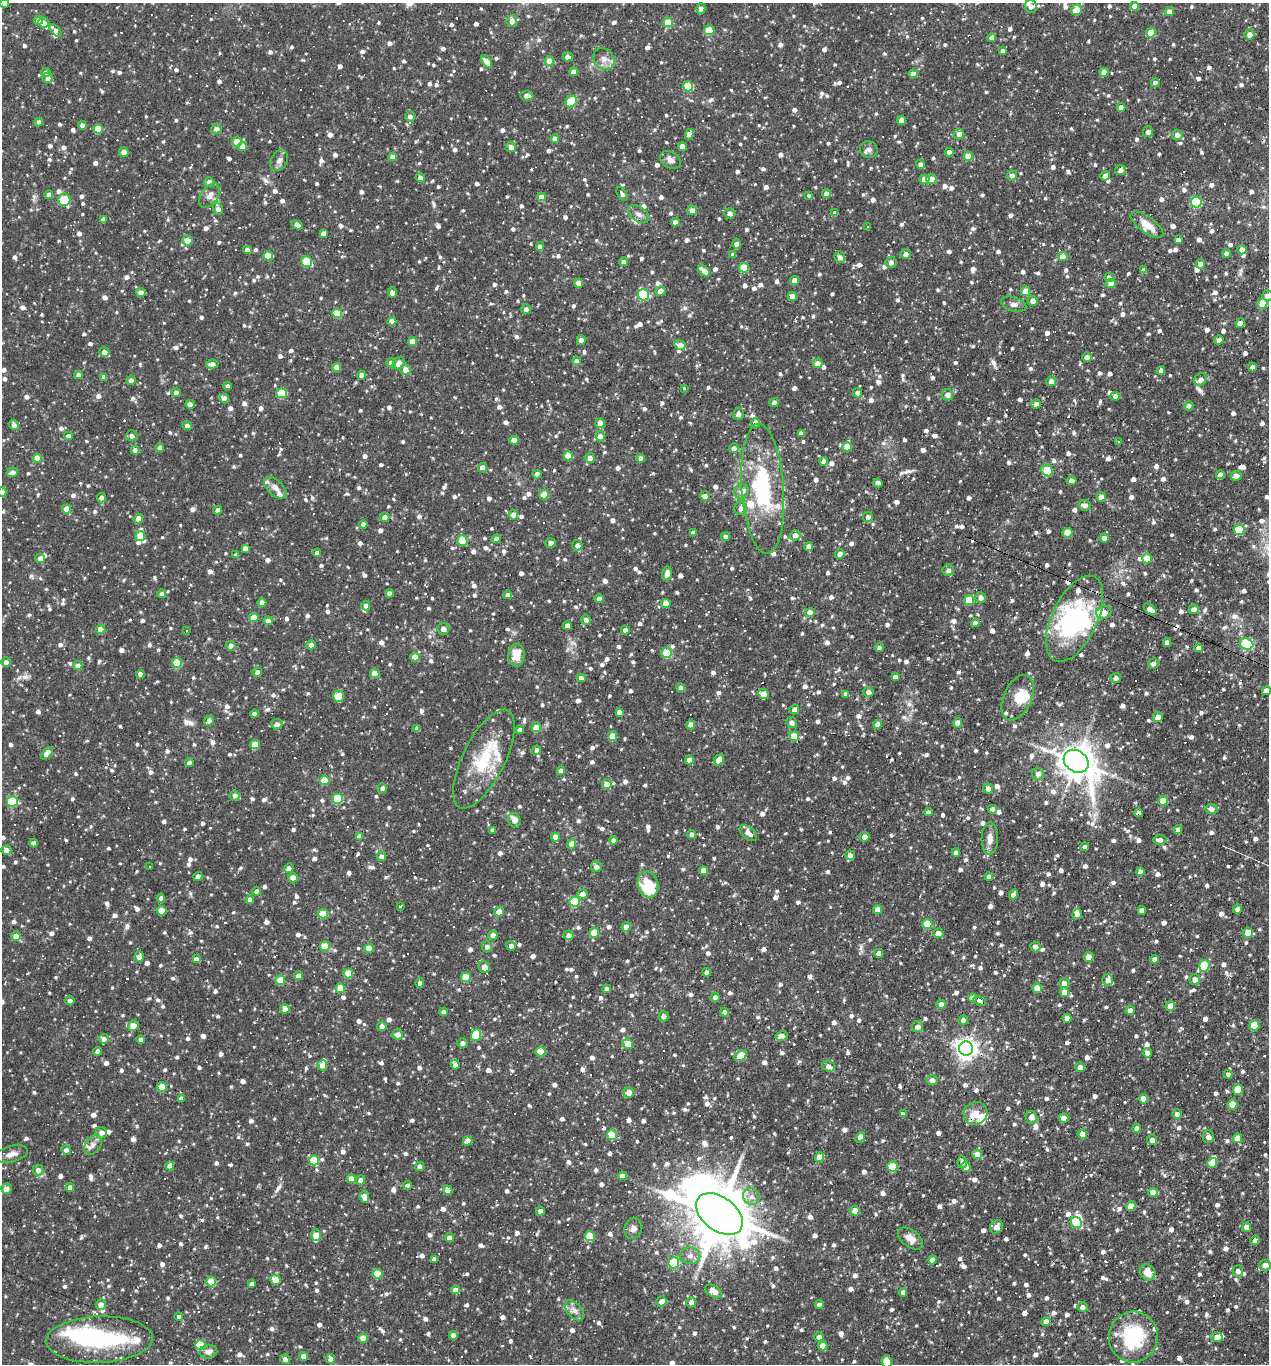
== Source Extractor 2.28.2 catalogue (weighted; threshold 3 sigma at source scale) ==
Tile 6 of 4 x 4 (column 2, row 2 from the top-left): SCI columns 1398-2664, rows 2723-4084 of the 5459 x 5445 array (HDU 1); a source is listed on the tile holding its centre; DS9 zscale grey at full resolution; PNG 1271 x 1366 px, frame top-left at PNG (2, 3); each listed source drawn as its Kron ellipse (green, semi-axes under 4 px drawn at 4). Shown black and unused: <1% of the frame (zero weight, under 3 of 4 exposures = <1% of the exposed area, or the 3 px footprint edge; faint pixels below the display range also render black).
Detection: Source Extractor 2.28.2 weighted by HDU 2 'WHT'; one run over the whole footprint, this tile lists its part. Background 0.0891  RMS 0.0057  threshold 0.0257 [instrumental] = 3 sigma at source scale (4.5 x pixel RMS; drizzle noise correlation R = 1.50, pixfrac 1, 0.05/0.05 arcsec/px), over >= 5 px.
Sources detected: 1786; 7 inside a brighter object's white glare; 93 cosmic-ray / hot-pixel residue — neither listed nor drawn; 37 inside a brighter listed object's ellipse — not listed separately; of the other 1649, all 500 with FLUX_AUTO >= 2.65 (the completeness limit of this list) listed and drawn (1149 fainter detections not listed), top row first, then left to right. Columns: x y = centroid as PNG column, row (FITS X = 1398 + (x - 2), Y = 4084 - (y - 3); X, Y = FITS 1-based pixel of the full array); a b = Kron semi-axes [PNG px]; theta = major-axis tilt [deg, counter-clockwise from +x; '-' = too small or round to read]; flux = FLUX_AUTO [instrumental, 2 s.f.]
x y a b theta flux
5 3 4 4 - 3.1
1031 6 6 6 - 3.2
1134 6 4 4 - 6.1
701 9 5 4 - 3.1
1077 10 6 5 - 10
1169 11 4 4 - 4.4
39 20 5 4 - 4.1
512 21 6 5 - 4.3
668 22 5 5 - 15
43 23 5 5 - 3.4
55 30 7 4 -47 2.8
709 30 5 5 - 16
1151 33 5 4 - 13
1250 34 5 5 - 4.3
992 37 4 4 - 3
1003 51 4 4 - 2.7
568 57 5 4 - 3.1
604 59 11 10 - 4.1
549 61 5 4 - 6.2
487 62 7 4 -55 8.2
574 72 4 4 - 4.6
1104 72 4 4 - 5
46 73 5 4 - 3.1
913 74 4 4 - 5.7
48 78 5 5 - 3.4
1155 83 4 4 - 3
688 86 5 5 - 24
527 96 6 5 - 3
571 101 6 5 - 24
1121 107 4 4 - 3.6
410 116 5 5 - 3.1
901 120 4 4 - 5.2
39 122 4 4 - 2.9
82 125 4 4 - 2.7
98 129 5 4 - 14
216 129 5 5 - 2.7
1148 132 5 5 - 3.1
689 134 5 4 - 4.4
959 134 5 5 - 4.6
1177 135 5 5 - 3.4
555 139 4 4 - 4.7
237 142 5 5 - 7.2
242 146 4 4 - 6.1
511 147 5 4 - 3.5
682 147 4 4 - 5.7
869 149 9 8 - 2.8
124 152 5 4 - 4.3
949 152 4 4 - 3.5
968 156 4 4 - 11
393 157 4 4 - 4.9
279 160 11 8 63 2.9
670 160 11 8 -31 3.3
920 164 4 4 - 2.7
1121 170 5 5 - 2.8
1012 175 5 5 - 3
1105 176 5 4 - 2.8
420 177 4 4 - 2.8
924 179 5 4 - 6.6
931 179 5 5 - 6.3
209 182 5 5 - 3.1
622 194 7 4 -58 2.7
826 194 4 4 - 4.4
49 195 4 4 - 3.1
210 196 13 8 55 3.8
808 196 3 3 - 4.4
541 197 4 4 - 5
64 200 6 6 - 26
1196 202 5 5 - 48
218 209 6 4 -72 3.8
692 210 5 5 - 3.8
730 213 5 5 - 2.7
835 213 4 4 - 3
638 214 11 7 -34 2.7
103 220 4 4 - 3.1
675 222 4 4 - 3.1
297 225 6 4 -25 3.8
1147 225 19 8 -37 8
867 227 3 3 - 4.2
323 233 4 4 - 2.9
1178 240 4 4 - 2.7
187 241 5 5 - 8.6
737 244 5 4 - 2.9
540 246 4 4 - 2.8
247 250 4 4 - 3.1
1242 250 4 4 - 5.6
1227 253 4 4 - 2.7
906 254 5 5 - 3
733 255 4 4 - 2.9
268 256 5 4 - 12
840 257 6 5 - 3.3
1063 257 5 4 - 6.4
307 261 5 5 - 26
624 262 4 4 - 2.9
891 262 6 5 - 3
1200 264 5 4 - 3.8
744 268 5 5 - 19
1144 270 4 4 - 2.7
704 271 7 4 -40 7.5
1109 277 4 4 - 2.9
795 280 4 4 - 6.7
579 283 4 4 - 8.2
1111 284 4 4 - 6.2
660 291 5 4 - 4.7
1025 291 5 4 - 11
141 293 4 4 - 4.5
392 293 5 4 - 4.6
643 295 5 5 - 51
792 296 4 4 - 6.8
1268 296 5 5 - 3.1
1033 301 5 5 - 3.8
1014 304 13 7 -17 3.1
1262 304 5 5 - 15
526 309 5 4 - 2.7
337 313 5 4 - 17
392 321 4 4 - 8.6
1240 323 5 4 - 3.5
581 340 5 4 - 4.1
1219 340 4 4 - 3.1
412 341 4 4 - 8.4
680 345 6 4 -30 6.9
104 352 5 5 - 3
1087 357 5 5 - 3.1
576 361 4 4 - 3.1
391 363 5 4 - 3.9
399 363 7 5 54 4.7
818 363 5 4 - 5.8
212 364 6 4 6 3.6
337 367 4 4 - 6.8
1252 367 4 4 - 3
405 369 5 5 - 4.9
1161 370 4 4 - 2.8
78 375 4 4 - 2.8
361 375 4 4 - 2.7
104 377 4 4 - 3
1200 379 7 5 47 3.3
131 380 4 4 - 3.7
1051 381 5 4 - 4
228 386 4 4 - 2.9
685 388 3 3 - 5.6
176 392 4 4 - 2.7
281 393 5 5 - 21
857 393 4 4 - 3.1
947 395 6 5 - 3.4
1115 396 5 4 - 2.8
224 398 5 4 - 2.9
774 402 5 4 - 3.4
190 404 4 4 - 3.7
1036 404 5 4 - 3.2
1189 406 4 4 - 2.7
738 414 6 5 - 3.2
600 423 5 4 - 8.9
755 423 4 4 - 5.4
14 425 5 4 - 3
187 425 4 4 - 2.9
801 433 4 4 - 2.7
68 436 4 4 - 3.2
132 436 6 5 - 2.7
600 436 5 5 - 3.3
514 440 4 4 - 6
1118 441 3 3 - 23
847 447 4 4 - 9
160 448 4 4 - 3
734 448 5 4 - 2.9
135 450 4 4 - 3
568 456 5 4 - 10
37 458 4 4 - 9.5
590 458 5 5 - 4.8
641 458 4 4 - 3
824 461 4 4 - 4.1
482 468 4 4 - 5.6
1047 470 6 5 - 17
12 472 6 4 18 3.1
537 474 4 4 - 4.5
1220 475 4 4 - 3.9
1236 476 5 4 - 4.4
1071 480 5 4 - 3
878 483 4 4 - 3.6
275 488 14 7 -43 3.9
763 489 65 21 -86 59
742 491 7 7 - 3.9
2 492 4 4 - 7.8
544 495 5 4 - 12
705 496 5 5 - 3.5
1101 497 4 4 - 6
102 498 5 4 - 2.9
1085 505 6 5 - 3.3
741 508 6 6 - 3.4
67 509 4 4 - 8.2
218 510 4 4 - 2.9
513 515 5 4 - 5.6
384 517 5 4 - 3.4
868 517 5 5 - 2.9
138 519 5 4 - 5.3
363 524 4 4 - 2.8
1239 530 5 5 - 24
693 533 4 4 - 3
1068 533 5 5 - 10
795 535 5 5 - 3.2
140 536 5 5 - 12
726 537 4 4 - 2.7
1104 538 4 4 - 3.7
496 539 4 4 - 2.9
462 541 5 5 - 16
551 543 5 4 - 2.8
577 545 5 5 - 2.9
809 546 4 4 - 3.2
245 548 4 4 - 3.1
317 553 4 4 - 2.8
840 554 5 4 - 3.7
236 555 4 4 - 3.1
40 558 4 4 - 2.7
1147 558 5 5 - 9.5
948 570 6 5 - 2.9
667 573 7 5 79 4.6
390 593 4 4 - 3.4
162 594 4 4 - 2.9
508 595 4 4 - 3
981 597 5 5 - 3
599 599 4 4 - 3.3
969 600 5 5 - 14
262 602 4 4 - 4.9
666 603 4 4 - 8
366 606 5 4 - 3.1
1150 609 7 4 -38 4.5
1194 609 5 5 - 3
810 612 5 4 - 5.5
1104 612 8 6 17 7.7
254 618 5 4 - 9.6
1075 619 46 22 64 57
586 620 5 4 - 2.8
268 621 4 4 - 4.8
975 623 4 4 - 3
567 626 4 4 - 2.8
101 629 5 4 - 5.7
443 629 6 6 - 3.1
625 630 4 4 - 3.2
186 631 3 3 - 9.9
1167 642 4 4 - 3.6
1247 644 7 5 -21 52
311 645 4 4 - 4.1
231 646 5 4 - 3.7
879 648 4 4 - 2.8
1199 648 4 4 - 4
667 653 5 5 - 22
516 655 11 8 86 9
415 657 4 4 - 7.8
6 662 4 4 - 2.8
177 663 5 5 - 19
1153 664 5 5 - 2.9
78 665 5 4 - 3.3
257 672 5 4 - 3
375 673 4 4 - 8.1
140 674 4 4 - 3.1
895 677 4 4 - 2.8
581 678 4 4 - 3.8
1116 678 5 5 - 2.9
681 688 4 4 - 3.1
1266 691 4 4 - 3.8
868 692 5 4 - 3
763 694 5 5 - 9
846 694 4 4 - 2.7
338 696 5 5 - 18
1018 698 24 14 65 11
794 709 5 4 - 3
619 712 4 4 - 3.6
255 714 4 4 - 3.8
1158 717 5 5 - 5.3
209 721 5 4 - 3.1
791 722 5 5 - 3.2
958 723 4 4 - 6.2
277 724 6 5 - 3.3
878 724 4 4 - 5
691 725 4 4 - 5.1
536 727 4 4 - 8.4
417 729 4 4 - 3.1
520 730 4 4 - 2.8
613 736 5 4 - 9.9
794 736 5 4 - 14
255 745 4 4 - 11
537 750 4 4 - 3.1
47 753 7 4 47 5.5
484 759 54 21 63 34
689 760 4 4 - 4.9
719 760 6 4 51 7.4
1076 761 13 10 -35 1200
189 763 4 4 - 2.8
561 771 4 4 - 3.5
1038 774 6 6 - 3.2
324 780 5 4 - 19
607 784 5 5 - 6.2
382 788 5 5 - 2.7
988 789 5 5 - 3.3
235 796 5 4 - 2.9
338 799 5 5 - 32
12 801 5 5 - 30
1163 801 5 5 - 7.8
992 809 4 4 - 2.7
1211 809 6 5 - 2.9
929 812 4 4 - 2.7
1139 813 4 4 - 3.3
514 820 7 6 - 3.9
493 830 4 4 - 2.8
1178 830 4 4 - 3.5
748 833 10 6 -41 4.5
692 834 4 4 - 3.1
359 836 4 4 - 3
555 837 4 4 - 7.2
864 837 5 5 - 4.4
990 838 16 8 88 4.6
613 840 4 4 - 2.8
1160 840 6 5 - 2.9
33 843 4 4 - 2.8
572 844 4 4 - 6.6
1085 847 4 4 - 2.7
6 850 5 5 - 3.5
956 852 4 4 - 2.8
850 855 5 5 - 3.2
381 856 5 4 - 2.8
149 867 3 3 - 2.8
596 867 5 5 - 2.9
289 868 5 4 - 3.1
703 871 4 4 - 6.5
1140 872 4 4 - 3.2
198 876 4 4 - 3.2
989 876 4 4 - 2.7
293 878 4 4 - 7.3
648 884 13 10 -72 24
257 891 4 4 - 2.9
583 894 5 5 - 3.4
1013 894 5 4 - 3.1
161 898 4 4 - 2.7
250 899 4 4 - 2.9
575 902 5 5 - 34
401 906 3 3 - 3.4
1238 909 4 4 - 3.7
878 910 4 4 - 6.9
1142 910 4 4 - 3.7
162 911 5 4 - 11
499 912 5 5 - 7.9
323 914 5 4 - 16
1077 914 5 4 - 3.1
927 924 5 5 - 18
626 927 5 4 - 6.3
594 933 5 4 - 13
938 933 5 5 - 3.9
1248 933 5 5 - 12
493 935 4 4 - 6
569 935 5 5 - 3.5
16 936 5 4 - 6.5
325 946 5 4 - 14
511 946 5 4 - 2.9
1035 946 5 5 - 2.8
487 947 5 5 - 2.8
369 948 4 4 - 7.7
879 953 4 4 - 3.4
139 957 5 4 - 3.3
1089 957 5 4 - 6.5
196 959 4 4 - 3.1
1155 959 4 4 - 2.9
1204 966 5 5 - 31
484 967 6 5 - 5.1
707 972 4 4 - 3.3
348 973 5 5 - 12
299 976 4 4 - 4.2
466 977 5 5 - 18
280 980 5 5 - 13
1108 980 5 5 - 3.2
1195 980 5 5 - 3.6
420 983 4 4 - 2.8
1064 983 5 5 - 5.3
340 988 5 5 - 13
1037 988 5 4 - 6.4
606 989 4 4 - 2.8
1064 992 5 5 - 5.6
715 997 4 4 - 2.7
973 998 4 4 - 4.5
70 1001 5 4 - 2.7
980 1001 6 3 -22 18
941 1004 4 4 - 2.9
1170 1006 5 4 - 6.5
285 1009 5 4 - 6.9
1130 1010 5 4 - 3.2
443 1012 4 4 - 3
725 1012 4 4 - 3.1
664 1016 5 5 - 3.1
1067 1018 4 4 - 4.6
963 1020 5 4 - 3.3
1254 1025 5 5 - 17
133 1026 5 5 - 8
382 1026 4 4 - 3.2
918 1027 5 5 - 2.9
398 1034 5 5 - 4
476 1035 6 5 - 24
782 1036 6 4 10 4.6
104 1039 5 5 - 2.9
141 1040 4 4 - 3.2
462 1043 5 4 - 2.7
628 1044 5 5 - 12
966 1049 7 7 - 380
97 1051 4 4 - 3.1
541 1052 5 5 - 16
1147 1053 5 4 - 2.9
741 1056 7 5 36 12
322 1065 5 5 - 4.9
455 1065 5 4 - 2.7
828 1066 6 5 - 3.4
1080 1067 5 5 - 3.5
1228 1074 4 4 - 2.7
932 1080 5 5 - 3.2
162 1087 5 4 - 14
1238 1089 5 5 - 14
629 1092 5 5 - 4.4
181 1099 4 4 - 3.6
1143 1099 5 4 - 7.3
1232 1105 5 5 - 12
976 1113 12 11 - 7.7
903 1114 4 4 - 2.9
1177 1114 5 4 - 2.9
1032 1117 6 5 - 4.3
1064 1118 5 4 - 3.8
1137 1128 4 4 - 2.8
101 1133 6 5 - 3.4
1082 1134 5 4 - 5.2
612 1135 5 5 - 15
860 1137 6 4 51 5.3
1208 1137 6 5 - 2.8
1238 1138 5 4 - 7.4
1152 1140 5 5 - 2.8
468 1141 5 4 - 5.9
93 1145 11 7 52 3.1
66 1150 5 4 - 3.3
11 1154 17 8 15 4.2
977 1154 5 5 - 6.4
820 1157 4 4 - 8
314 1160 5 5 - 20
962 1162 5 5 - 3.3
1212 1163 5 4 - 9.4
170 1166 4 4 - 4.2
420 1166 4 4 - 2.8
892 1166 5 5 - 18
966 1167 5 4 - 2.9
38 1170 5 5 - 3.1
622 1176 4 4 - 4.3
351 1179 4 4 - 6.8
360 1180 5 5 - 3.8
407 1185 4 4 - 2.7
70 1187 4 4 - 3.5
6 1189 5 5 - 4.4
448 1190 4 4 - 7.1
1153 1192 5 4 - 6.9
364 1197 6 5 - 4.8
751 1197 8 8 - 3.2
1131 1206 5 4 - 8.2
540 1211 4 4 - 2.8
855 1211 5 4 - 7.3
719 1214 26 16 -37 4700
1076 1223 6 5 - 21
996 1227 7 6 - 4.3
1247 1227 4 4 - 5.3
633 1229 10 8 73 2.9
316 1235 6 5 - 8.2
590 1236 5 5 - 20
449 1238 4 4 - 4.1
910 1238 14 8 -38 4.4
1255 1240 5 4 - 2.8
690 1256 10 8 -13 3.1
434 1259 4 4 - 2.7
932 1260 4 4 - 3.7
674 1263 5 5 - 35
1265 1265 6 5 - 4.6
1238 1271 5 5 - 3
1148 1272 8 7 - 6.1
377 1274 5 5 - 20
275 1280 5 5 - 7.6
211 1282 5 4 - 15
252 1284 4 4 - 2.9
455 1290 4 4 - 4
714 1291 9 5 -30 5.9
903 1292 4 4 - 3.3
661 1301 5 5 - 2.9
691 1302 5 5 - 3.4
819 1304 4 4 - 3
101 1305 5 5 - 5.6
1082 1307 5 5 - 3
574 1310 12 7 -49 3.2
179 1317 4 4 - 2.8
1046 1322 5 4 - 5
453 1335 4 4 - 3.1
819 1337 4 4 - 3.7
1133 1337 25 24 - 45
1216 1337 6 5 - 3.2
363 1338 4 4 - 7.9
99 1339 53 23 2 58
200 1345 5 5 - 29
823 1346 4 4 - 7.2
208 1352 9 6 8 3.3
303 1356 4 4 - 3.8
285 1359 5 4 - 3
331 1359 5 4 - 4.4
887 1362 6 5 - 9.3
Overlapping masked pixels (flux is a lower limit): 2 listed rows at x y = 1139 813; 980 1001
Isophote crosses this tile's border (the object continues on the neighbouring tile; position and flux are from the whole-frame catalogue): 7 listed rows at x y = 5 3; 1031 6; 1268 296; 2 492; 1266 691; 6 850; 887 1362